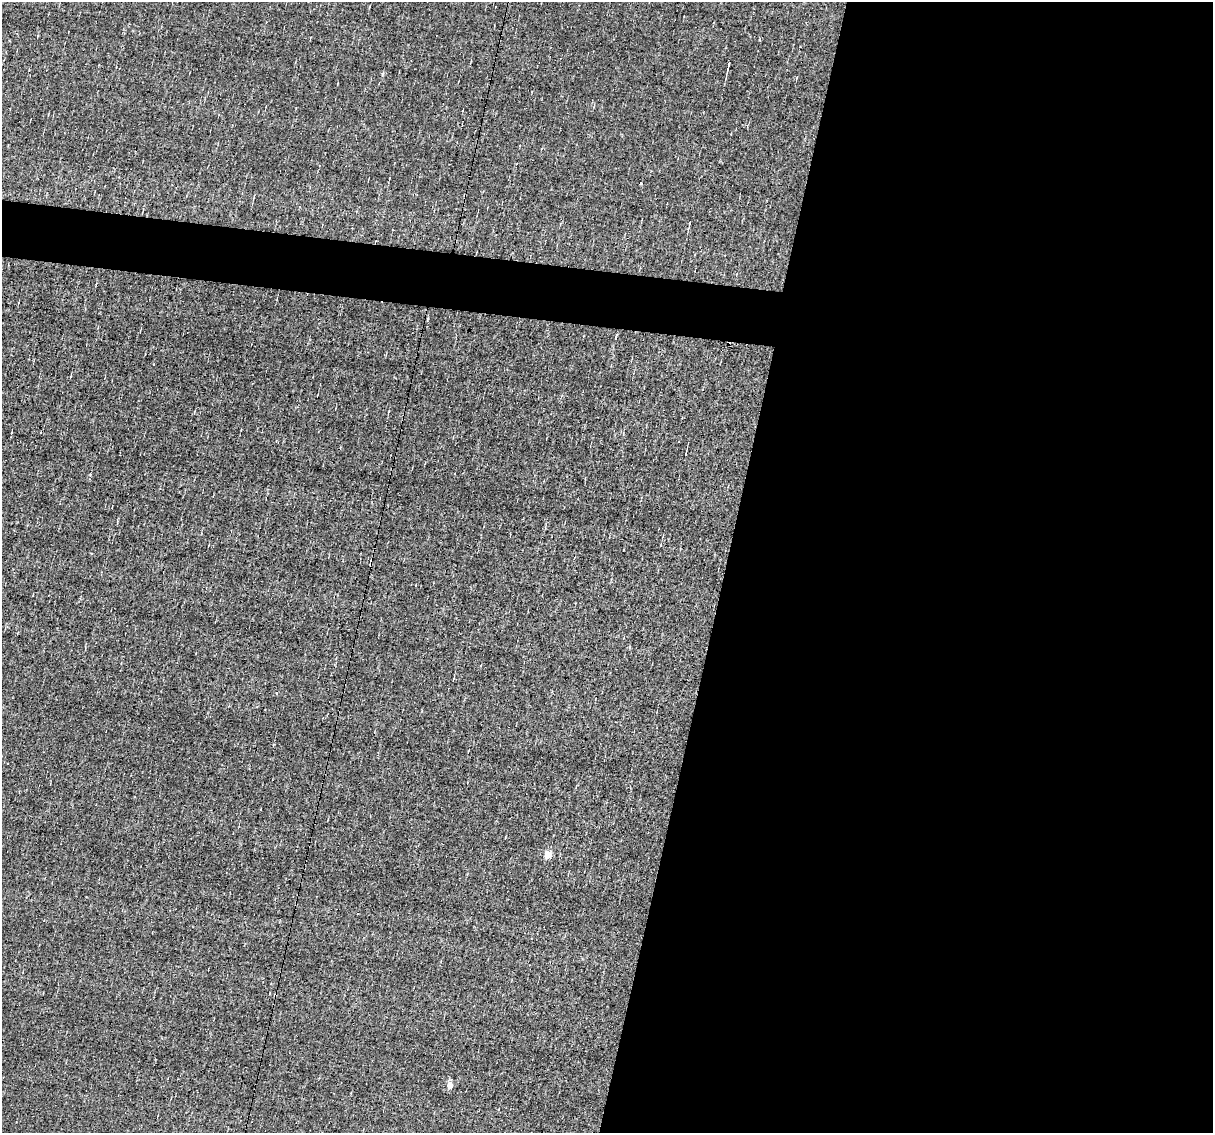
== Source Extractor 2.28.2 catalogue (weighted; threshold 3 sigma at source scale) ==
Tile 12 of 4 x 4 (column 4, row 3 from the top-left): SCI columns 3634-4844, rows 1363-2493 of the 4844 x 4870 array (HDU 1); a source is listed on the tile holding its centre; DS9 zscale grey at full resolution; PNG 1215 x 1135 px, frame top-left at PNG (2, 2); no overlay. Shown black and unused: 44% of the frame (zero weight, under 3 of 4 exposures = <1% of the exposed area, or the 3 px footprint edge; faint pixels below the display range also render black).
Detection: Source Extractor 2.28.2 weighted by HDU 2 'WHT'; one run over the whole footprint, this tile lists its part. Background -0.00519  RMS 0.051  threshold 0.23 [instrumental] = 3 sigma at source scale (4.5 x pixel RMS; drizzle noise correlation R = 1.50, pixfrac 1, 0.05/0.05 arcsec/px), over >= 5 px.
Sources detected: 12; all 12 listed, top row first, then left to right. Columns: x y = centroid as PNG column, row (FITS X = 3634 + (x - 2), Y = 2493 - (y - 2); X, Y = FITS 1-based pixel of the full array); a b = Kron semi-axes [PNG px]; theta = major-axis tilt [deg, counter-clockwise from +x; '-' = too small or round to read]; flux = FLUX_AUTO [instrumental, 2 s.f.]
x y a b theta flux
760 39 5 3 - 5.1
728 65 13 3 77 16
641 183 4 3 - 7.7
689 223 7 3 80 6.4
428 319 5 3 - 4.7
616 338 5 3 - 3.9
686 453 5 2 - 6
453 679 6 2 77 4.4
277 693 4 3 - 4.3
8 764 2 2 - 4.4
548 855 5 5 - 100
450 1086 5 5 - 60
Unlisted compact peaks at least as high as the median listed source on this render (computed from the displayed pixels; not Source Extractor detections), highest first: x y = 382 74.